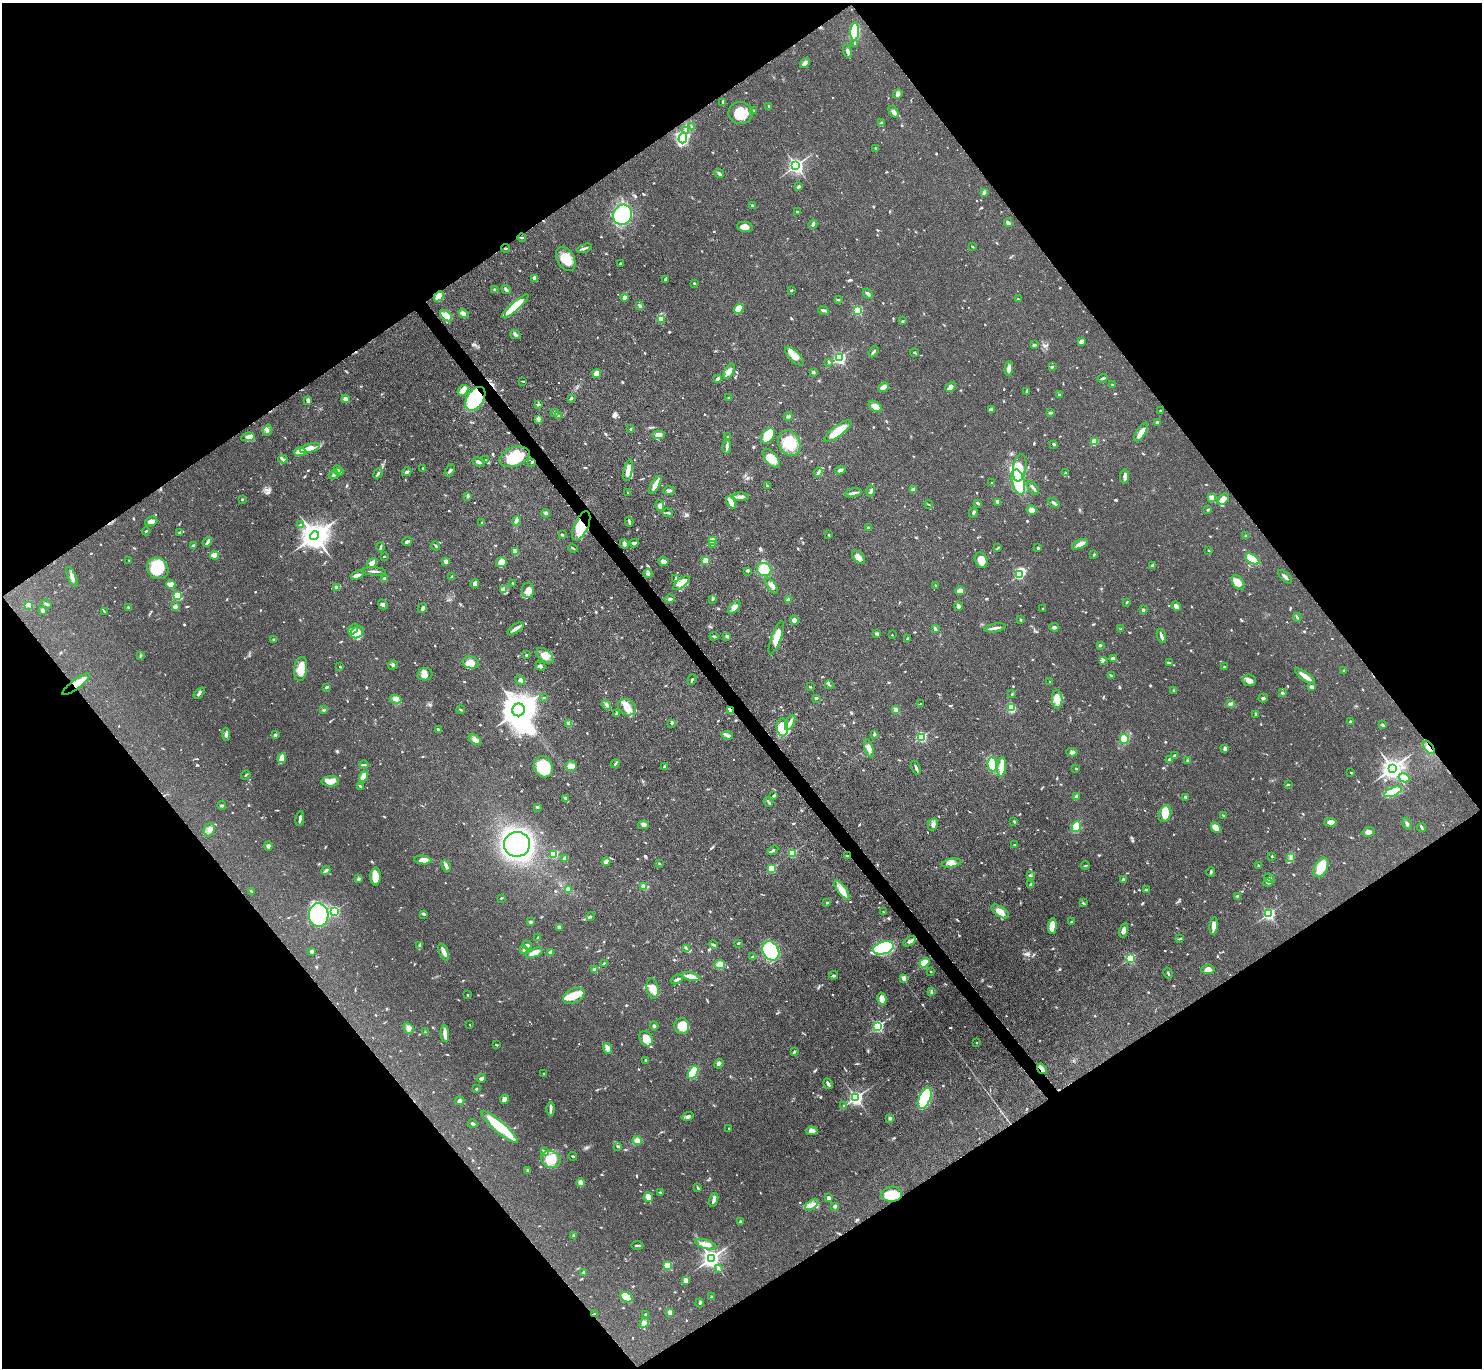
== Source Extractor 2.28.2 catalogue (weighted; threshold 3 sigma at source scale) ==
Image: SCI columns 1-5918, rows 298-5761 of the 5921 x 5916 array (HDU 1 of 3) = the unmasked area's bounding box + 8 px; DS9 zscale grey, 4 x 4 block average (1 PNG px = mean of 4 x 4 image px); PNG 1484 x 1370 px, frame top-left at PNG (2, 3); each listed source drawn as its Kron ellipse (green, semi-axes under 4 px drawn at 4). Shown black and unused: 50% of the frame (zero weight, under 3 of 4 exposures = <1% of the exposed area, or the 3 px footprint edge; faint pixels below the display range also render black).
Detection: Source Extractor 2.28.2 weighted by HDU 2 'WHT'. Background 0.0763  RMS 0.004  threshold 0.0181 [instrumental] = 3 sigma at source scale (4.5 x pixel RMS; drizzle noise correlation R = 1.50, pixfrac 1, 0.05/0.05 arcsec/px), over >= 5 px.
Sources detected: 970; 1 too faint to see at this stretch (4 x 4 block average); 7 inside a brighter object's white glare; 9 cosmic-ray / hot-pixel residue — neither listed nor drawn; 11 coinciding with a brighter row at this scale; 50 inside a brighter listed object's ellipse — not listed separately; of the other 892, all 500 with FLUX_AUTO >= 2.13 (the completeness limit of this list) listed and drawn (392 fainter detections not listed), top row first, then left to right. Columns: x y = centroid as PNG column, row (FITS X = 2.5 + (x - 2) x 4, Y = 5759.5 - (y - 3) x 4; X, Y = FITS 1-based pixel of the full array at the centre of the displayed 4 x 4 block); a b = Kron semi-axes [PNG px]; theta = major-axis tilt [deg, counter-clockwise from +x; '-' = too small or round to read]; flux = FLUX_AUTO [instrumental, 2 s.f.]
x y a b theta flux
855 32 9 4 87 110
855 43 3 2 - 3.2
848 51 7 3 -74 8.8
805 63 6 3 51 12
898 94 5 4 - 7.5
723 102 4 2 - 3.3
769 106 3 2 - 4.7
753 111 3 2 - 5.1
894 112 6 3 -57 8.3
741 113 12 11 - 55
881 123 4 2 - 2.8
692 126 3 2 - 2.1
685 130 3 2 - 2.6
683 138 5 4 - 150
875 149 4 2 - 2.5
796 166 3 2 - 970
719 173 5 3 - 5
799 187 4 3 - 3.7
984 192 3 2 - 2.2
752 206 3 2 - 2.5
797 212 2 2 - 7.3
622 215 10 9 - 210
1008 223 4 3 - 6.7
813 224 4 3 - 6
745 227 8 5 -9 17
522 237 4 2 - 3.5
972 247 2 2 - 2.3
505 248 4 2 - 2.3
584 248 7 2 20 6.6
566 259 13 8 -61 43
621 263 3 2 - 2.1
535 278 4 4 - 11
665 279 3 2 - 3
694 283 3 2 - 2.3
506 289 5 3 - 5.3
495 290 4 3 - 3.5
791 290 3 2 - 3.9
868 294 5 3 - 6
439 296 6 4 45 36
624 297 4 3 - 9.4
1018 299 3 2 - 2.9
838 300 3 2 - 2.6
515 306 17 4 41 110
640 306 4 3 - 3.6
739 309 5 3 - 48
824 310 5 2 - 9.8
858 310 2 2 - 250
463 313 5 3 - 12
446 316 7 4 -41 31
661 320 2 2 - 55
902 321 3 2 - 2.6
515 335 6 2 -27 5.1
1081 341 3 3 - 8.5
1034 345 3 2 - 5.9
873 352 6 2 56 4.2
914 353 4 2 - 2.9
794 356 12 5 -45 26
840 358 2 2 - 500
829 362 2 2 - 3.7
1052 366 4 2 - 2.7
1009 368 7 4 85 14
729 371 8 4 62 14
813 372 2 2 - 18
597 374 4 3 - 22
1103 378 5 2 - 4
717 379 3 2 - 7.3
523 381 4 2 - 2.6
1112 385 3 2 - 2.5
884 387 5 4 - 22
950 387 5 3 - 14
463 390 6 4 40 24
1027 391 3 2 - 3.1
1059 395 4 2 - 2.5
729 397 3 2 - 2.7
571 398 3 2 - 4.5
346 399 4 3 - 15
475 399 13 8 56 260
308 400 4 3 - 6.5
538 405 4 2 - 2.8
875 406 7 4 -37 12
991 409 3 2 - 7.7
1161 411 2 2 - 3.6
555 413 3 2 - 3
1050 413 3 2 - 5.9
558 416 4 2 - 2.9
788 416 4 2 - 4.1
539 420 3 2 - 3.3
1157 422 3 2 - 4.3
631 429 3 2 - 2.8
267 430 5 4 - 7.1
838 431 17 5 36 65
1141 432 11 4 58 32
658 435 6 4 0 14
768 436 8 6 54 50
248 437 7 3 8 6.6
728 437 3 2 - 3.1
1094 442 4 3 - 37
789 443 13 10 -61 64
1054 444 3 2 - 4.4
727 447 7 3 81 7.9
310 448 10 3 17 23
300 452 6 3 3 44
515 457 15 9 18 100
771 458 11 6 -50 25
283 459 4 2 - 3.9
486 460 3 2 - 2.3
478 462 6 2 -26 8.2
532 462 3 2 - 2.4
423 468 2 2 - 3.3
1020 468 14 6 81 31
337 470 3 2 - 3.5
628 470 11 4 77 27
840 470 5 3 - 5.2
450 471 7 2 60 4.9
340 472 3 3 - 3.1
407 472 5 3 - 5
818 472 5 3 - 6
378 473 5 3 - 4.9
1065 473 2 2 - 2.2
333 475 5 3 - 5.4
1125 476 7 3 84 8.5
1018 482 13 6 -76 180
992 483 3 2 - 2.1
655 485 10 3 61 30
767 486 2 2 - 3.1
1033 488 8 2 -52 6.4
913 490 2 2 - 28
669 491 6 3 3 5.7
871 491 5 3 - 6.2
628 493 2 2 - 3.3
853 493 8 2 11 7.3
468 496 4 2 - 4.6
741 497 8 3 -3 9.1
1212 498 2 2 - 94
242 499 2 2 - 2.5
1223 499 6 4 49 21
731 502 7 2 -60 33
997 502 4 3 - 5.1
978 503 2 2 - 6.7
1054 503 6 3 -33 6.7
929 505 4 2 - 2.4
660 506 5 4 - 7.7
1032 510 5 4 - 16
1208 510 3 2 - 3.6
546 513 4 3 - 4.9
668 513 5 2 - 3.3
973 513 5 3 - 4.4
151 521 6 4 20 12
516 521 5 2 - 12
629 522 5 2 - 5.1
482 523 3 2 - 2.4
301 524 3 2 - 3.3
581 526 16 7 66 90
868 528 2 2 - 10
146 531 4 2 - 2.2
180 532 4 3 - 4.2
562 535 2 2 - 12
828 535 2 2 - 2.9
314 536 5 4 - 4000
1246 536 3 2 - 2.9
407 541 5 2 - 4.5
712 541 2 2 - 130
207 542 5 3 - 5.6
634 543 4 3 - 5.6
624 544 5 3 - 8
1080 544 9 3 24 20
713 545 3 2 - 3.5
193 546 3 2 - 7.8
436 546 5 2 - 3.4
380 547 5 2 - 3.1
573 548 5 2 - 3.3
998 548 4 2 - 2.4
1038 548 3 2 - 3.8
1209 550 2 2 - 2.4
515 552 3 3 - 3.9
215 555 4 3 - 28
1094 555 3 2 - 3.7
384 556 2 2 - 2.3
858 557 8 5 -46 19
1252 559 7 3 -32 110
129 560 2 2 - 2.3
981 560 8 6 -64 29
446 561 3 3 - 11
663 561 5 3 - 16
706 561 2 2 - 86
501 562 5 5 - 21
372 563 5 3 - 18
1152 565 3 2 - 2.5
158 568 11 10 - 89
764 569 7 6 - 62
374 571 11 2 -3 7.1
747 571 3 2 - 2.4
648 573 4 2 - 4.1
1019 574 3 2 - 270
357 575 7 3 22 9.8
452 576 3 2 - 2.8
72 577 10 3 -64 11
1285 577 8 2 -43 10
385 579 4 2 - 8.6
676 579 3 2 - 3.2
1238 582 8 5 -55 31
513 583 2 2 - 3.1
681 583 10 4 38 23
171 584 4 3 - 27
475 584 4 3 - 13
771 585 9 4 -53 10
935 586 3 2 - 2.2
336 588 3 2 - 2.9
504 589 4 3 - 6.1
528 590 8 6 -90 21
960 591 5 3 - 18
177 596 2 2 - 180
669 599 5 2 - 6.3
713 599 3 2 - 2.2
788 599 3 3 - 3.7
1127 602 3 2 - 2.7
46 604 5 2 - 7.3
383 604 5 3 - 5.9
28 605 4 2 - 3.3
958 606 4 3 - 6.9
1176 606 5 3 - 10
175 607 3 3 - 8.5
734 607 8 4 49 13
128 608 4 2 - 2.5
422 608 5 2 - 4.1
1043 609 2 2 - 2.7
42 610 2 2 - 23
1143 610 2 2 - 14
104 611 4 2 - 2.4
1297 617 4 2 - 2.9
1020 619 4 2 - 2.4
794 620 4 4 - 11
1054 627 5 2 - 5.9
516 628 9 3 31 11
995 628 11 2 10 10
353 629 6 3 52 9.6
935 629 3 2 - 5.4
1121 629 2 2 - 2.8
357 632 7 5 29 24
877 634 3 3 - 3.5
892 635 2 2 - 2.7
714 636 4 2 - 2.5
727 636 4 2 - 7.2
1161 636 7 2 -71 11
776 638 18 5 70 31
273 639 4 2 - 2.6
907 639 3 2 - 3.6
1100 645 4 2 - 3.5
140 655 2 2 - 2.2
526 655 2 2 - 5.8
545 656 10 5 -39 25
1113 658 4 3 - 8.5
1103 660 3 2 - 3.1
471 662 8 6 -13 28
1169 663 3 3 - 2.9
393 665 5 3 - 3.6
541 666 5 3 - 4.4
340 667 2 2 - 4.6
1224 667 2 2 - 2.1
301 669 12 6 83 33
1344 671 3 2 - 2.8
425 674 7 6 - 16
1111 676 3 2 - 3.9
1305 676 12 3 -36 28
692 679 5 2 - 4.2
520 680 5 3 - 8.7
1249 680 6 6 - 11
1050 682 2 2 - 2.7
76 684 17 4 37 40
829 685 4 2 - 2.8
327 687 3 2 - 5.1
810 687 3 2 - 2.5
1312 687 4 2 - 7
1174 690 3 2 - 2.5
199 693 7 2 48 6
1282 693 3 3 - 3.5
1012 694 3 2 - 2.2
544 698 2 2 - 3.4
816 698 3 2 - 4.1
1263 698 5 3 - 4.6
395 699 6 3 -9 7.5
1057 699 9 5 -88 19
921 704 4 2 - 2.3
1230 704 4 3 - 4.4
606 705 5 3 - 6
627 707 9 7 -37 26
1012 708 4 3 - 45
324 710 4 2 - 2.9
461 710 4 2 - 3
518 710 6 6 - 6600
730 710 4 3 - 4.2
896 710 4 3 - 13
617 713 4 3 - 7.7
1255 715 4 2 - 3.4
1350 721 3 2 - 2.7
790 722 8 3 64 11
672 723 3 2 - 4.7
569 724 2 2 - 59
1383 725 3 3 - 2.8
782 727 9 5 -84 59
438 729 4 2 - 3.4
226 734 7 3 -83 6.5
874 734 4 2 - 3.5
275 735 3 2 - 4.6
727 735 6 2 -8 6.1
922 737 2 2 - 280
1124 739 5 4 - 43
475 740 7 4 -38 10
1429 747 8 3 -52 10
869 748 9 3 -73 16
1225 749 4 2 - 12
1072 752 5 3 - 6.2
1174 756 3 2 - 2.8
282 758 5 3 - 35
1169 759 2 2 - 3.9
1188 761 3 2 - 6.7
615 763 5 2 - 3.9
992 764 7 4 -87 72
364 765 4 2 - 3.4
571 766 6 4 0 18
543 767 11 9 -63 82
664 767 3 2 - 2.8
1002 767 10 3 85 49
916 768 7 2 -68 6
1392 768 3 3 - 2200
1076 769 2 2 - 4.1
1351 773 2 2 - 2.7
246 775 5 2 - 2.5
363 776 5 3 - 27
1404 778 5 4 - 29
330 781 9 5 0 31
1288 784 2 2 - 3
360 786 3 2 - 3.2
1393 792 9 4 23 150
774 795 3 2 - 4.7
1076 796 3 2 - 12
1185 797 3 2 - 3.9
565 798 3 3 - 3.2
768 802 5 2 - 3.7
222 805 4 2 - 2.3
537 807 3 2 - 3.8
1165 814 9 6 69 31
1223 816 3 2 - 2.4
300 819 7 2 81 8.1
1014 821 3 2 - 2.6
1331 822 6 4 -4 18
933 824 6 4 59 8.1
1407 824 6 3 -70 5.9
643 825 5 4 - 8.4
1076 826 5 4 - 33
1421 827 4 2 - 5.8
1216 828 6 3 -47 25
209 830 7 5 71 12
1369 832 6 4 10 11
517 844 13 12 - 780
1015 845 3 2 - 2.9
268 846 4 3 - 7.4
773 850 6 2 34 4.4
792 853 2 2 - 150
554 854 2 2 - 170
847 856 3 2 - 2.4
1272 856 2 2 - 3
1290 857 2 2 - 2.2
565 858 4 3 - 6.7
423 860 8 4 -7 20
606 861 4 2 - 11
659 863 2 2 - 3.7
952 863 10 4 10 14
1258 865 2 2 - 2.7
446 866 6 3 -63 11
1085 866 4 2 - 2.3
1321 867 10 6 63 55
772 868 2 2 - 120
326 870 5 2 - 9
1211 872 4 2 - 3.1
1030 875 3 2 - 2.4
376 877 9 5 90 27
359 878 3 2 - 2.5
1270 878 6 2 -23 2.8
1123 879 2 2 - 5.9
1268 883 4 2 - 4.4
1031 884 4 3 - 4.6
644 887 4 3 - 17
569 890 3 3 - 13
842 890 11 4 -54 26
1146 890 2 2 - 9.9
251 891 4 2 - 3.1
1237 896 3 2 - 2.3
501 898 4 2 - 2.8
827 903 2 2 - 2.6
1083 903 3 2 - 3.3
335 911 2 2 - 280
1000 911 10 5 -35 16
883 912 3 2 - 2.4
423 914 4 2 - 3.7
1269 914 2 2 - 470
319 915 12 10 -85 350
590 916 4 3 - 3.7
530 922 4 3 - 2.9
1071 922 3 2 - 2.4
1052 926 7 4 85 38
1214 926 8 3 85 20
559 927 4 3 - 5.8
1124 930 7 3 73 14
538 937 3 2 - 3.4
1180 939 4 2 - 2.4
910 941 7 3 31 8.1
738 943 3 2 - 3
713 944 5 2 - 3.3
527 945 5 2 - 5.5
420 946 4 2 - 3.5
686 948 3 2 - 3.1
883 948 11 6 16 220
524 950 3 3 - 3.3
312 951 3 3 - 6.2
771 951 10 8 -58 180
444 952 9 3 -67 18
551 952 3 2 - 11
534 953 9 3 23 30
752 957 3 2 - 3.9
1130 958 2 2 - 310
604 963 2 2 - 2.3
924 963 5 3 - 69
720 965 5 4 - 19
595 969 2 2 - 28
1208 969 6 4 7 12
931 971 2 2 - 2.2
1168 973 6 2 -59 2.6
834 975 4 2 - 3.8
691 976 9 3 -13 24
904 978 2 2 - 56
677 979 6 2 26 8.6
653 988 10 6 -80 19
931 992 3 2 - 2.4
467 995 2 2 - 5.1
574 996 11 7 25 38
882 999 6 4 -76 23
470 1025 2 2 - 3.8
654 1026 4 3 - 3.6
682 1026 8 7 - 50
878 1026 2 2 - 410
408 1028 6 4 -48 8.6
425 1032 2 2 - 2.2
445 1034 8 3 -86 23
646 1039 8 6 -61 33
977 1043 2 2 - 2.3
496 1045 3 2 - 2.7
607 1048 5 3 - 12
794 1052 3 2 - 2.6
646 1061 3 3 - 3.8
719 1064 5 3 - 4.4
1042 1069 5 3 - 18
693 1072 7 4 59 64
544 1074 2 2 - 5.7
481 1078 5 3 - 5.9
828 1084 6 2 -59 7.9
476 1089 3 2 - 2.6
856 1098 3 2 - 790
925 1098 11 5 66 150
505 1099 5 4 - 15
459 1101 5 3 - 5.6
844 1106 3 2 - 2.8
550 1109 7 3 -89 7.5
687 1116 6 3 14 6
890 1118 3 3 - 6.6
473 1124 5 3 - 5.1
499 1127 23 5 -40 110
729 1128 2 2 - 2.3
811 1131 6 4 -4 16
637 1141 4 4 - 14
618 1146 3 2 - 4.7
545 1152 2 2 - 3.5
573 1156 4 2 - 2.4
551 1159 10 8 -20 54
528 1171 4 2 - 3
580 1183 4 3 - 15
698 1188 4 2 - 3.4
660 1192 3 2 - 4
892 1194 10 7 2 62
648 1197 5 4 - 14
829 1198 2 2 - 31
714 1200 7 3 74 12
812 1205 8 4 38 13
835 1206 3 2 - 8.2
740 1221 3 2 - 2.8
573 1236 4 2 - 2.5
706 1244 11 4 -17 19
637 1245 6 2 0 6.8
711 1258 3 3 - 1400
668 1265 2 2 - 160
718 1268 3 3 - 4.9
584 1273 3 3 - 2.7
686 1280 2 2 - 50
626 1297 6 4 -33 84
712 1297 3 2 - 5.3
700 1303 4 3 - 3.2
670 1312 4 3 - 6.9
594 1314 3 2 - 2.4
646 1315 3 2 - 4.4
644 1323 6 4 48 13
Overlapping masked pixels (flux is a lower limit): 10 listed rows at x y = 439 296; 475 399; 515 457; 581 526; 76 684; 730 710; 1429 747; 847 856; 1042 1069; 594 1314
Diffuse or blended objects may show on this block-average render without a row.